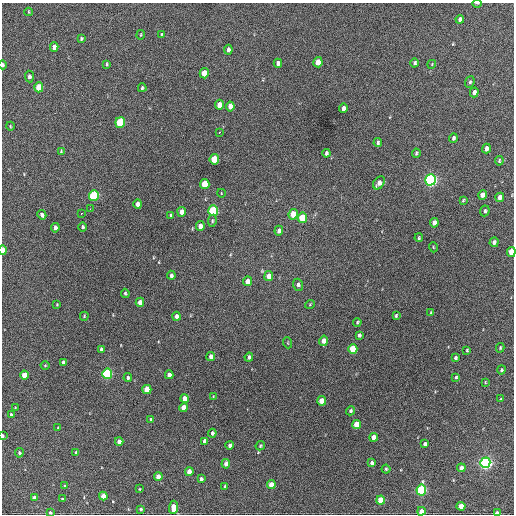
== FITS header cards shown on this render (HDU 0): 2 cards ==
NAXIS1  =                  512 / Axis length
NAXIS2  =                  512 / Axis length

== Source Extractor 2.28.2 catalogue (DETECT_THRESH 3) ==
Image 512 x 512 px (HDU 0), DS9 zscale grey, 1 PNG px = 1 image px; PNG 516 x 516 px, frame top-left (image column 1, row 512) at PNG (2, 3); each listed source drawn as its Kron ellipse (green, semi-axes under 4 px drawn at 4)
Background 401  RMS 19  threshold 58.3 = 3 sigma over >= 5 px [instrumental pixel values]
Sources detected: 140; all 140 listed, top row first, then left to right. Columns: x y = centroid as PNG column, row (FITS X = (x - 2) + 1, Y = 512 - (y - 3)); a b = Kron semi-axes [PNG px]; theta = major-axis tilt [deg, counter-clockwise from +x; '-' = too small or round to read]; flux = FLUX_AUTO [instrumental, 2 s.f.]
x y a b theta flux
477 3 5 3 - 1300
29 12 4 3 - 1100
460 19 4 4 - 5300
141 35 5 2 - 1000
161 35 4 3 - 1600
81 39 4 3 - 1700
54 47 4 4 - 7100
228 50 5 3 - 4300
318 62 5 4 - 15000
278 63 4 4 - 4800
415 63 4 3 - 2700
107 64 3 3 - 1600
432 64 4 3 - 1100
3 65 4 3 - 2700
204 73 5 4 - 23000
29 76 6 4 -86 4400
470 82 6 4 68 2200
39 87 5 4 - 29000
142 88 4 4 - 1900
474 92 5 4 - 6300
219 105 5 4 - 14000
230 106 5 4 - 10000
343 108 4 4 - 5400
120 122 5 4 - 69000
10 126 4 3 - 960
219 132 3 2 - 4000
453 138 4 3 - 3100
378 143 4 3 - 2500
486 148 5 4 - 5500
61 151 4 4 - 1100
326 153 4 3 - 2900
416 153 5 3 - 2000
214 159 5 4 - 38000
499 161 5 3 - 1700
431 180 5 5 - 390000
379 183 7 5 52 8200
205 184 5 4 - 39000
221 193 4 3 - 910
482 195 5 4 - 9100
94 196 5 5 - 120000
500 197 5 4 - 7300
463 200 4 3 - 1500
138 204 5 4 - 8600
90 209 2 2 - 2700
213 211 5 5 - 92000
485 211 5 4 - 2700
182 212 5 4 - 11000
81 214 3 3 - 8000
293 214 5 4 - 25000
42 215 5 4 - 4200
171 216 3 3 - 1900
302 218 5 5 - 44000
212 221 6 4 82 1800
434 223 5 4 - 8600
200 226 5 4 - 9100
83 227 5 4 - 2500
55 228 4 3 - 4600
279 231 5 4 - 4600
419 238 4 3 - 1600
494 242 5 4 - 3700
433 247 5 3 - 1100
3 250 5 3 - 14000
511 252 5 4 - 25000
171 275 4 3 - 3000
269 276 5 4 - 12000
248 281 5 4 - 13000
298 285 6 5 - 3200
125 293 5 4 - 1800
140 302 4 4 - 11000
310 304 5 3 - 1100
57 305 4 3 - 1200
431 312 4 3 - 990
84 316 4 3 - 1500
176 316 4 4 - 4300
396 316 3 3 - 1600
357 322 4 3 - 1600
359 335 4 3 - 2600
324 341 5 4 - 8300
288 343 5 3 - 1000
500 348 5 3 - 1300
101 349 4 3 - 2200
353 349 5 4 - 45000
467 350 3 3 - 1400
211 356 4 4 - 5000
249 357 4 3 - 3000
455 358 4 3 - 2200
63 362 4 3 - 2800
45 366 4 3 - 1200
501 370 4 3 - 1700
107 374 5 5 - 160000
24 375 4 4 - 21000
169 375 4 4 - 6300
456 377 4 3 - 2000
128 378 4 4 - 2500
485 382 4 2 - 940
147 389 4 4 - 21000
213 397 4 3 - 1200
185 399 4 4 - 12000
501 399 3 2 - 1000
322 401 4 4 - 18000
184 407 4 4 - 13000
15 408 3 2 - 1000
350 411 5 4 - 2400
11 415 4 3 - 2100
151 420 4 4 - 2400
357 424 4 4 - 27000
58 428 3 3 - 1100
212 433 4 3 - 3400
3 436 3 2 - 2300
374 437 4 4 - 12000
205 441 4 4 - 7100
119 442 4 4 - 6900
425 444 4 3 - 3200
230 445 4 4 - 4700
260 446 5 4 - 1600
76 452 4 3 - 1800
19 453 5 4 - 2200
372 463 4 3 - 4200
485 463 5 5 - 460000
226 464 5 4 - 7000
461 468 4 4 - 8600
386 469 4 4 - 1800
189 472 4 4 - 11000
158 477 4 4 - 12000
201 479 4 3 - 3100
271 485 4 4 - 20000
64 486 3 3 - 1500
225 486 4 3 - 1900
139 489 3 2 - 870
421 490 5 5 - 160000
103 496 4 4 - 15000
34 498 4 4 - 7200
62 499 4 3 - 1600
381 500 4 4 - 29000
461 506 4 4 - 17000
173 507 7 4 86 15000
140 509 4 3 - 2200
421 511 4 4 - 10000
50 513 3 3 - 2200
497 513 4 3 - 8600
At the frame edge (FLAGS 8, measured only in part): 7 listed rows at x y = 477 3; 3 65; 3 250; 511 252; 3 436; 50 513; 497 513